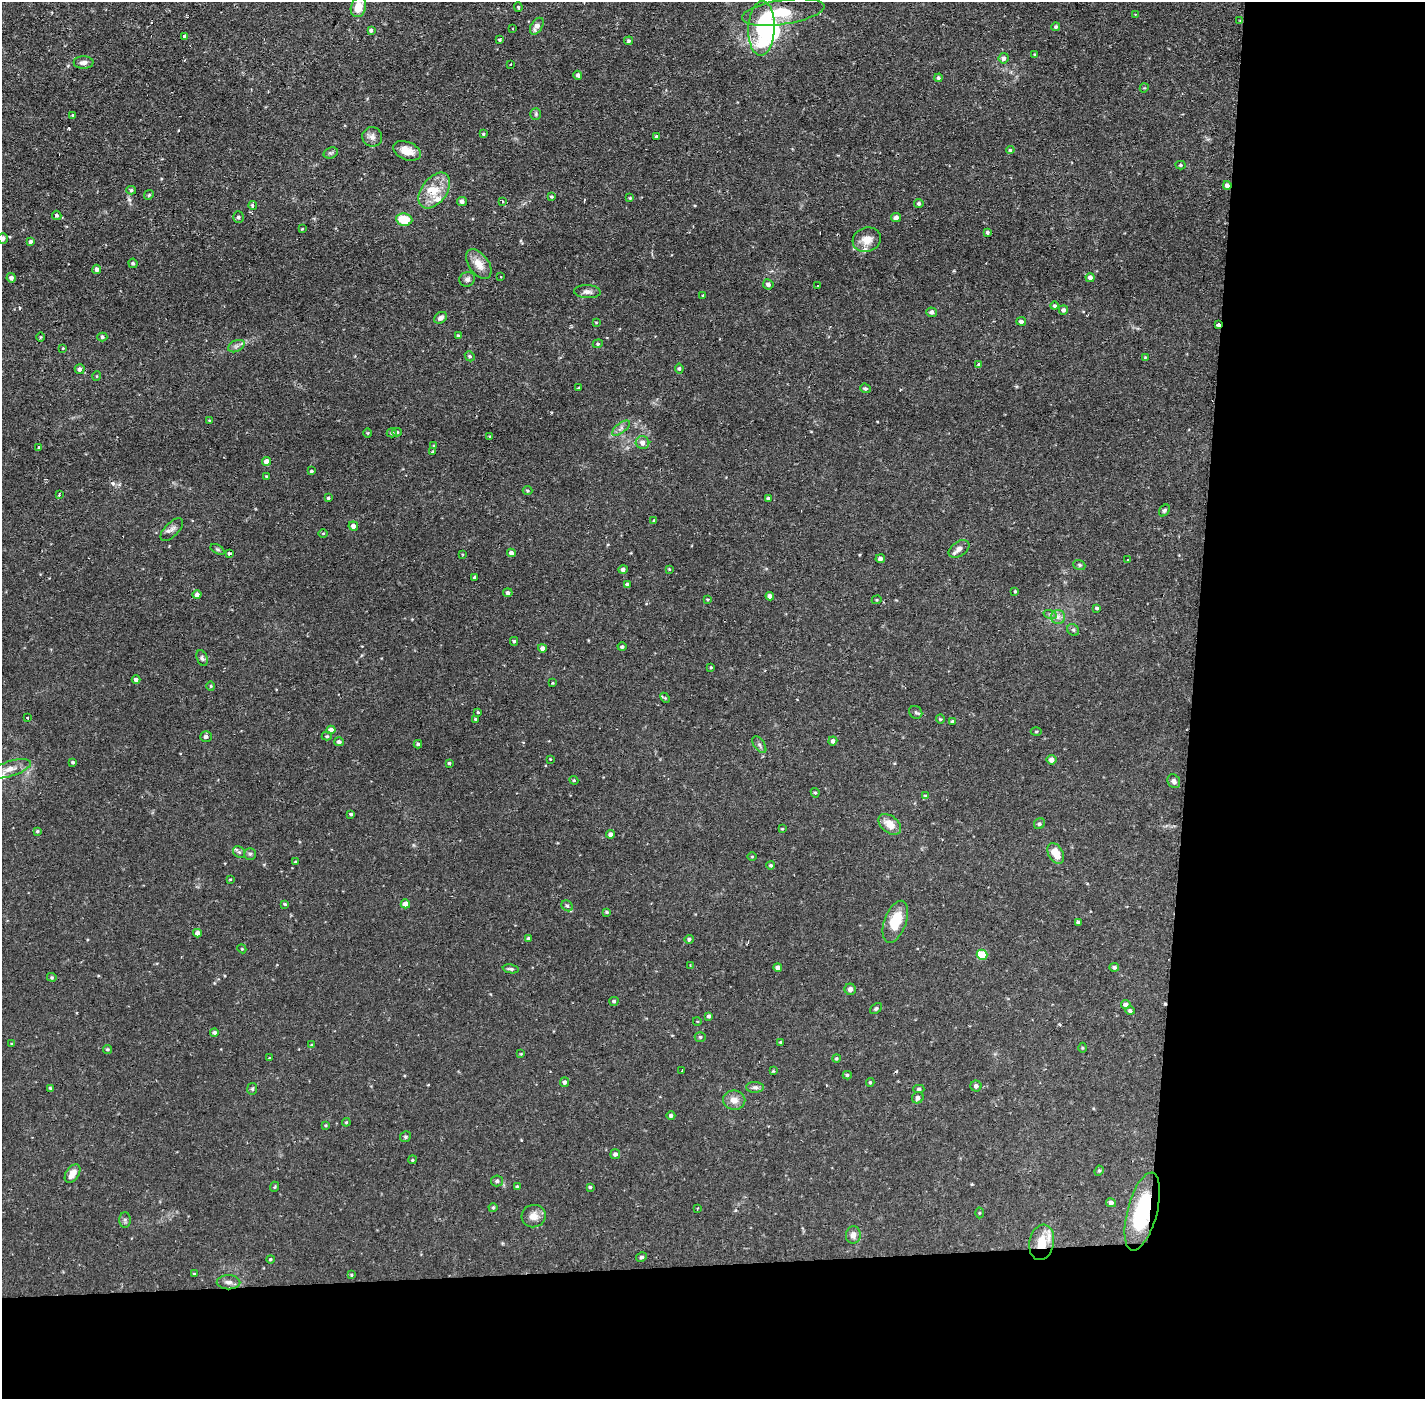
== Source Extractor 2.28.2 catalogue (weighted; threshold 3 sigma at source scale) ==
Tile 9 of 3 x 3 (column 3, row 3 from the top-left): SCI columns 2846-4268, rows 53-1449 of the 4268 x 4298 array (HDU 1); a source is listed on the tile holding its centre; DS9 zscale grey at full resolution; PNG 1427 x 1401 px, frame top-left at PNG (2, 2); each listed source drawn as its Kron ellipse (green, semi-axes under 4 px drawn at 4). Shown black and unused: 24% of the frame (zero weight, under 2 of 3 exposures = <1% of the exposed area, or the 3 px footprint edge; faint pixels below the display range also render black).
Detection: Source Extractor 2.28.2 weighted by HDU 2 'WHT'; one run over the whole footprint, this tile lists its part. Background 0.0738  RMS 0.006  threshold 0.0271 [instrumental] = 3 sigma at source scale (4.5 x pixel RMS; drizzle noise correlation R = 1.50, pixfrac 1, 0.05/0.05 arcsec/px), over >= 5 px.
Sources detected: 255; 3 inside a brighter object's white glare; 6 cosmic-ray / hot-pixel residue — neither listed nor drawn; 6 inside a brighter listed object's ellipse — not listed separately; the other 240 listed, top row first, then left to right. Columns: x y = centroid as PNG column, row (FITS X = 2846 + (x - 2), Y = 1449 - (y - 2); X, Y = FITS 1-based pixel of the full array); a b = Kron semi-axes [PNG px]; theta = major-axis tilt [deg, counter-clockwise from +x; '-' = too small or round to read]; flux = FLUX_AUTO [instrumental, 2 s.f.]
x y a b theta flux
358 7 10 7 73 8.5
518 7 4 4 - 0.87
783 12 42 12 9 20
1135 14 4 2 - 0.47
1240 20 2 2 - 0.53
537 26 9 5 58 3.7
1056 27 4 4 - 0.91
762 28 27 13 88 38
513 29 3 2 - 0.54
371 30 4 4 - 0.97
185 36 3 3 - 3.7
500 40 3 3 - 0.69
629 41 4 4 - 1.1
1035 54 3 2 - 0.49
1004 58 5 5 - 2.3
84 63 10 6 -1 2.8
510 64 3 2 - 0.56
578 75 4 4 - 1.7
939 78 4 4 - 1.2
1144 88 5 4 - 0.52
536 114 6 5 - 1
73 115 4 3 - 0.78
483 134 3 3 - 0.66
372 137 10 9 - 2.8
657 137 4 3 - 1.4
1010 150 4 4 - 0.8
407 151 14 9 -22 6.4
331 153 7 5 19 1.1
1180 165 5 4 - 0.88
1227 185 4 4 - 2.6
131 190 5 4 - 0.91
434 190 20 12 53 11
149 195 5 4 - 0.73
552 197 4 4 - 0.86
630 198 3 3 - 0.61
462 201 5 4 - 2
502 202 3 2 - 0.67
919 203 4 4 - 1.3
253 206 4 3 - 12
57 215 5 4 - 1.1
238 217 6 5 - 1.1
896 218 5 4 - 2.5
404 220 8 6 -9 15
302 229 4 3 - 0.49
987 232 4 3 - 1.3
3 238 5 5 - 2
867 240 14 12 17 7
30 242 4 4 - 1.4
133 263 4 4 - 1
479 264 17 10 -53 7.5
97 269 4 4 - 1.7
501 277 2 2 - 0.7
1090 277 4 4 - 2.5
11 278 5 4 - 1.5
467 279 8 7 - 2
768 284 5 5 - 2.1
817 286 3 3 - 1.1
587 292 13 6 -3 2.6
703 295 4 2 - 0.45
1054 306 4 4 - 0.99
1063 310 5 4 - 1.5
932 312 5 4 - 1.8
441 318 7 5 33 1.9
1021 321 5 4 - 1.9
596 323 4 3 - 0.45
1218 325 3 3 - 12
458 336 4 3 - 0.83
40 337 5 3 - 0.5
102 337 5 4 - 0.95
598 344 5 4 - 0.84
236 346 9 5 25 1.8
63 348 3 2 - 0.41
470 356 5 4 - 1
1145 357 3 3 - 0.47
978 365 4 3 - 1.9
80 369 5 5 - 2.3
679 369 5 4 - 0.98
97 376 5 3 - 0.46
578 388 3 2 - 0.53
865 388 5 4 - 1.2
210 421 4 3 - 0.61
621 428 10 5 38 2
397 432 5 4 - 0.88
368 433 5 3 - 0.55
392 433 5 4 - 0.96
490 436 3 3 - 1.9
642 443 7 6 - 3.3
434 445 3 2 - 0.46
38 447 3 3 - 0.67
433 452 3 3 - 0.62
267 461 4 4 - 3.6
312 471 4 3 - 0.83
266 476 4 3 - 0.48
527 490 5 4 - 0.77
59 495 3 3 - 0.83
328 498 3 3 - 0.76
768 498 4 3 - 0.8
1164 510 6 4 51 1.1
654 520 4 3 - 1.9
353 526 5 4 - 2.7
172 530 14 7 45 2.9
323 533 5 3 - 0.48
217 549 7 4 -31 0.97
959 549 11 7 35 3.2
229 553 3 3 - 4.7
511 553 4 4 - 2.2
462 554 4 2 - 0.42
880 559 5 4 - 2
1128 560 3 3 - 0.84
1079 565 6 4 -21 0.94
623 569 5 4 - 1.7
669 569 4 3 - 0.48
475 577 3 3 - 2.9
627 584 4 4 - 0.84
1015 591 3 2 - 0.56
508 593 4 4 - 1.5
197 595 4 4 - 2.6
770 596 4 4 - 2.2
708 599 4 3 - 0.55
877 600 5 4 - 0.7
1097 608 3 3 - 0.92
1050 614 7 4 -18 1.1
1058 617 7 7 - 2.3
1073 630 6 5 - 1.1
514 641 4 4 - 0.85
622 647 4 4 - 1
542 648 4 4 - 2.3
202 658 8 5 -67 1.4
711 667 3 3 - 0.54
136 679 4 4 - 1.7
553 683 4 2 - 0.45
211 686 4 4 - 0.68
665 698 6 4 -47 0.62
478 712 3 3 - 0.81
916 712 7 6 - 1.1
28 717 3 3 - 1.2
475 719 3 3 - 0.68
940 719 4 4 - 0.63
952 722 4 4 - 1.1
331 730 4 4 - 3.9
1036 731 5 3 - 0.59
206 736 6 5 - 1.7
327 736 5 4 - 0.75
833 741 4 4 - 1.9
339 742 5 4 - 1.6
418 744 4 4 - 1
759 745 9 5 -54 1.4
550 759 3 2 - 0.4
1051 760 5 4 - 2.7
73 762 3 3 - 0.88
449 763 4 3 - 0.79
10 769 22 7 17 5
574 780 4 4 - 0.64
1174 781 7 6 - 1.8
815 793 5 4 - 0.82
925 795 4 2 - 0.45
351 814 4 3 - 0.92
890 824 13 8 -38 7.4
1039 824 6 5 - 1.2
782 829 4 3 - 0.53
37 831 4 3 - 0.8
611 834 4 4 - 1.9
239 852 6 5 - 1.2
1056 853 11 7 -61 8
250 854 6 5 - 1.1
752 857 5 3 - 0.53
295 862 3 3 - 0.51
771 865 4 4 - 0.88
230 879 4 2 - 0.42
285 904 4 3 - 0.7
405 904 5 4 - 4.8
567 906 6 5 - 1.1
607 912 4 3 - 0.8
895 922 22 11 70 16
1079 922 4 3 - 1
197 933 4 4 - 3.2
528 938 3 3 - 0.8
689 939 4 4 - 1.2
242 949 4 3 - 0.47
982 955 5 5 - 22
690 965 2 2 - 0.38
778 967 4 4 - 2
1114 967 5 4 - 1.5
511 969 8 4 -9 1.3
52 977 5 4 - 0.83
850 989 6 5 - 2.4
614 1001 5 4 - 0.95
1126 1004 5 4 - 2.2
876 1009 7 4 38 1
1130 1011 4 4 - 1.2
709 1016 4 4 - 1.2
697 1021 4 3 - 0.47
214 1032 4 4 - 1.6
700 1037 5 5 - 0.98
780 1042 3 3 - 0.48
11 1044 3 3 - 0.53
311 1045 3 3 - 0.46
1082 1048 5 3 - 0.53
108 1049 4 4 - 0.85
521 1054 4 3 - 0.42
269 1058 4 2 - 0.38
836 1058 4 4 - 0.77
682 1071 3 2 - 0.71
773 1071 4 4 - 0.53
847 1075 4 4 - 0.84
564 1082 5 4 - 1.6
870 1082 4 3 - 0.74
976 1086 5 5 - 1.8
755 1087 9 5 1 1.7
50 1088 3 3 - 0.62
252 1089 6 5 - 0.9
919 1089 5 4 - 1.1
918 1098 6 5 - 2.1
734 1100 11 9 -10 4.8
671 1116 4 4 - 1.5
346 1122 4 4 - 0.59
326 1125 3 3 - 0.52
405 1137 5 5 - 1
615 1154 5 5 - 1.7
412 1160 4 3 - 0.53
1099 1171 5 4 - 0.79
72 1174 10 6 56 5
497 1181 6 5 - 1.5
517 1186 4 3 - 0.69
274 1187 5 3 - 0.52
590 1187 3 3 - 0.94
1111 1203 5 4 - 2.4
493 1208 4 4 - 0.8
698 1208 3 2 - 0.38
1142 1212 40 15 75 42
979 1213 5 3 - 0.59
534 1216 12 11 - 4.9
125 1220 8 5 -89 1.3
853 1235 9 7 84 3.4
1042 1242 18 12 79 11
641 1257 5 4 - 1.1
270 1259 4 4 - 0.76
194 1274 4 3 - 0.66
351 1275 4 4 - 0.56
229 1282 12 7 0 2.6
Overlapping masked pixels (flux is a lower limit): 5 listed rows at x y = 1240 20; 1227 185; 1218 325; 1142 1212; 1042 1242
Isophote crosses this tile's border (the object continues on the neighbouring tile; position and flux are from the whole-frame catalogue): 1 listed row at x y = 3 238